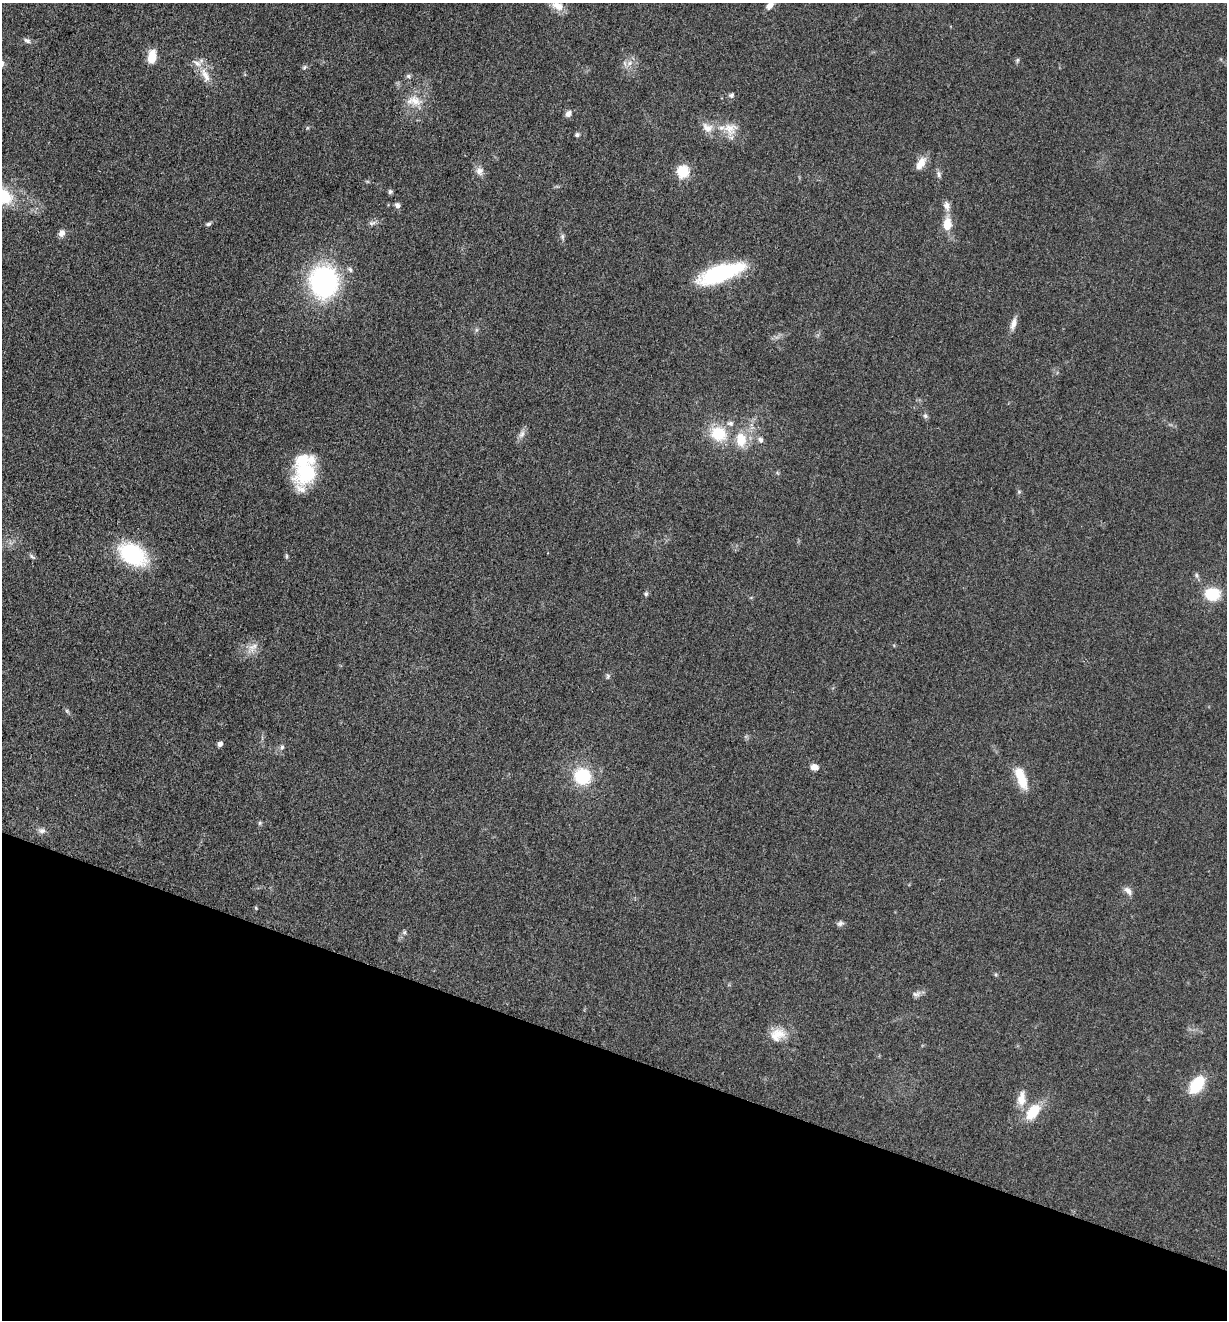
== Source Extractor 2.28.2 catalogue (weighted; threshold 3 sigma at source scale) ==
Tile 15 of 4 x 4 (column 3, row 4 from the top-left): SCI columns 2715-3939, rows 12-1329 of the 5306 x 5294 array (HDU 1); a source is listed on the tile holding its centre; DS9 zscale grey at full resolution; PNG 1229 x 1322 px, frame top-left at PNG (2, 3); no overlay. Shown black and unused: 20% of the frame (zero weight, under 3 of 5 exposures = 1% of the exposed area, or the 3 px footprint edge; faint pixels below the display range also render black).
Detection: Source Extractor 2.28.2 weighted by HDU 2 'WHT'; one run over the whole footprint, this tile lists its part. Background 0.0505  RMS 0.0057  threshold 0.0256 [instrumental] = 3 sigma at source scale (4.5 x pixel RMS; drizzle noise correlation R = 1.50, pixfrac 1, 0.05/0.05 arcsec/px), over >= 5 px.
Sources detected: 67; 5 inside a brighter listed object's ellipse — not listed separately; the other 62 listed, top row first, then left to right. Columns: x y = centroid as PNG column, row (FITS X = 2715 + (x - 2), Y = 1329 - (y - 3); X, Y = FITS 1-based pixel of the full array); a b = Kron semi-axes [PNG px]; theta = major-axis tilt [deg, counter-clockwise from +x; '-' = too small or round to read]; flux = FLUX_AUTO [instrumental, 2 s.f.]
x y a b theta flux
770 5 10 7 44 3.4
557 6 19 11 -23 6.2
27 40 10 6 -26 1.7
152 56 14 9 85 10
1017 60 6 4 88 0.85
630 63 9 6 27 2.9
304 67 7 5 47 1.1
205 75 24 9 -64 7.4
408 76 7 5 -45 1.1
731 95 6 6 - 1.5
414 101 24 13 -9 8.9
568 114 9 6 49 2.4
707 128 17 12 -29 6
730 129 19 18 - 9.7
577 135 6 5 - 1.3
921 163 18 9 59 6
480 171 12 10 -83 3.5
683 171 6 6 - 58
939 174 9 5 -74 1.6
390 192 7 5 86 1.2
397 205 8 6 -67 2
947 206 13 8 -74 3.6
372 223 10 5 14 1.9
208 224 7 5 11 1.1
947 224 17 10 85 8.9
62 233 9 7 67 3
562 237 8 6 -89 1.4
720 273 46 15 19 56
324 282 27 24 -85 100
1013 324 15 7 74 3.8
476 330 7 4 71 0.93
925 416 7 6 - 1.3
522 434 12 7 58 2.7
718 434 18 16 -30 19
741 440 19 13 -87 12
760 440 8 7 - 1.9
307 472 30 25 30 32
1019 492 5 5 - 0.8
132 554 24 16 -32 57
32 556 10 5 -35 1.3
287 556 6 4 -90 0.84
646 594 5 5 - 1
1212 594 13 11 -5 20
252 647 16 9 48 5
608 676 8 5 62 1.1
67 711 6 4 -47 0.93
220 744 5 4 - 2.7
282 747 7 6 - 1.2
814 767 8 6 -8 3.7
582 776 16 15 - 27
1021 778 28 10 -68 13
260 823 6 4 -72 0.79
42 831 10 7 -3 2.3
1128 891 13 7 -48 2.7
256 908 5 3 - 0.53
840 923 9 7 8 1.7
404 932 7 5 68 1.2
916 994 12 6 5 2.2
777 1034 20 15 -7 9.5
1197 1084 17 10 56 26
1021 1099 20 10 82 7
1033 1112 23 13 52 15
Isophote crosses this tile's border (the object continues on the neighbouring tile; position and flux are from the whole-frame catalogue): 2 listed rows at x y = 770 5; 557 6